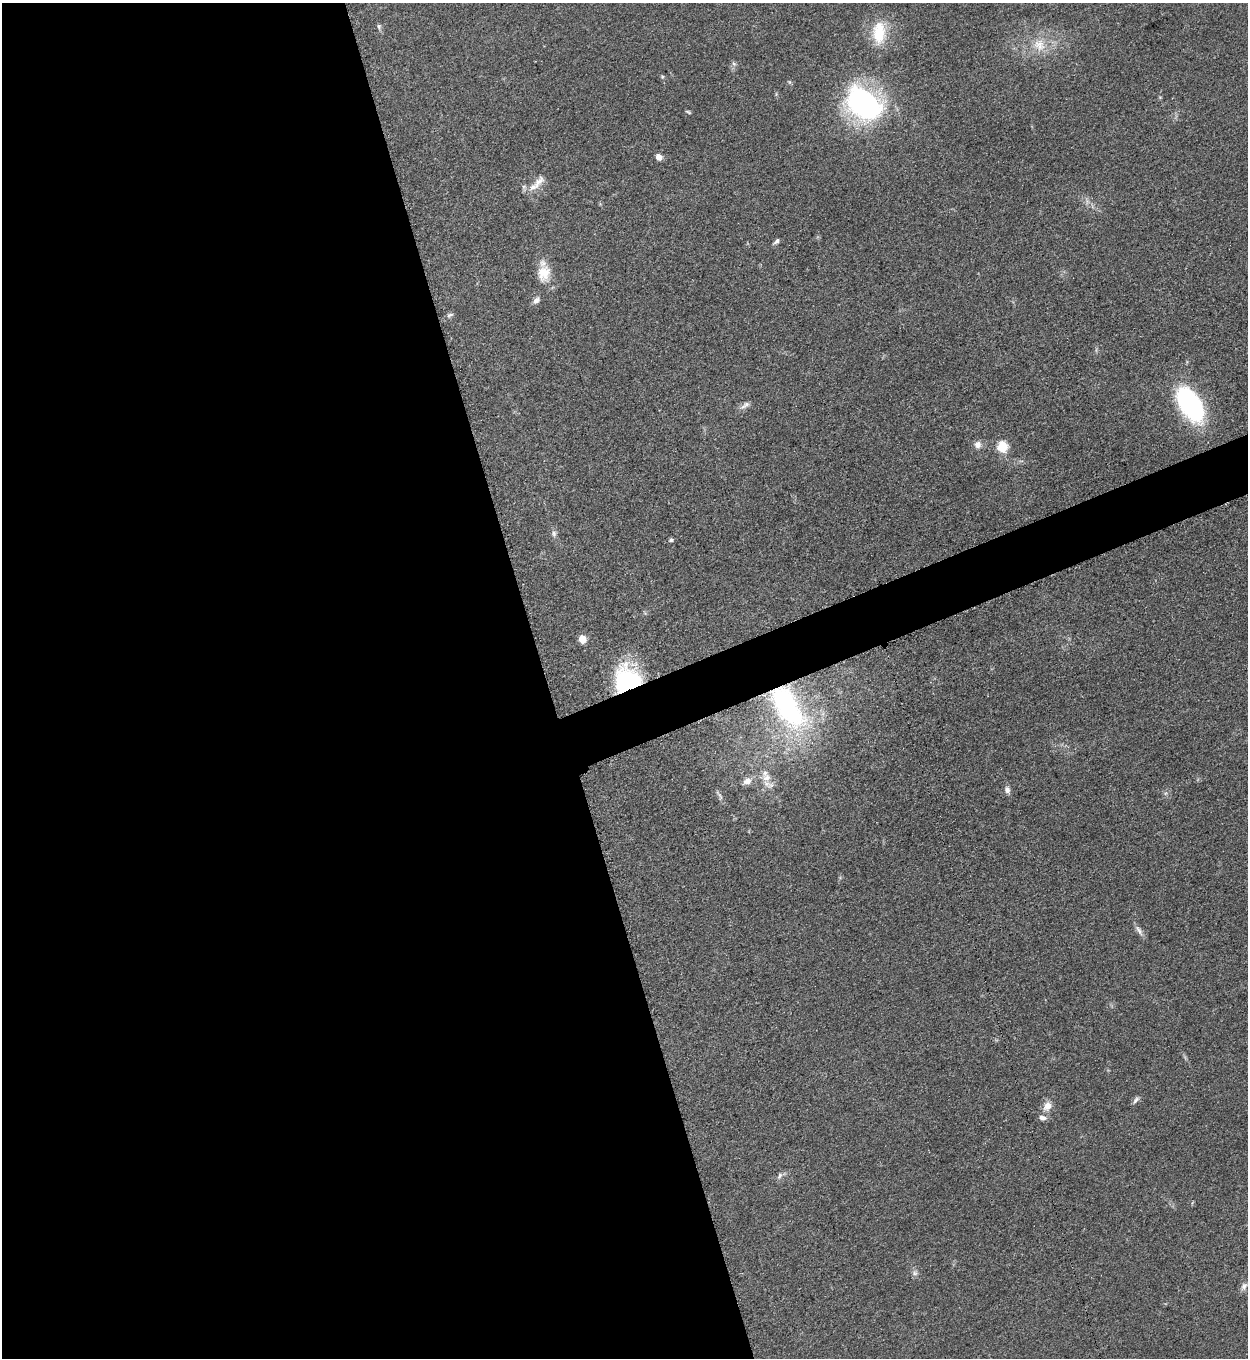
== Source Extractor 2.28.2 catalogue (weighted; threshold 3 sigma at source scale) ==
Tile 9 of 4 x 4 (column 1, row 3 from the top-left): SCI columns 286-1531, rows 1366-2721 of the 5427 x 5440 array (HDU 1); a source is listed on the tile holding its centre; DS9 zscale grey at full resolution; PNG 1250 x 1360 px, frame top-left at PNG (2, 3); no overlay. Shown black and unused: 46% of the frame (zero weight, under 3 of 5 exposures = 1% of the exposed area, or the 3 px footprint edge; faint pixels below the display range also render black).
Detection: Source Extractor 2.28.2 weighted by HDU 2 'WHT'; one run over the whole footprint, this tile lists its part. Background 0.063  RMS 0.0057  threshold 0.0256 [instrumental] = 3 sigma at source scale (4.5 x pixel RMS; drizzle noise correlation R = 1.50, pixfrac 1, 0.05/0.05 arcsec/px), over >= 5 px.
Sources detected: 33; all 33 listed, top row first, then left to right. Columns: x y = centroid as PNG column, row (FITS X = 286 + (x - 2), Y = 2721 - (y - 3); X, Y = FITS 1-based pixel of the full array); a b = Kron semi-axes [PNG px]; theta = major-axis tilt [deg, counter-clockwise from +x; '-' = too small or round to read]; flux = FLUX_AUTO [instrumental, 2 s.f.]
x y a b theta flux
379 26 7 6 - 1.3
879 32 31 17 88 20
1039 45 19 16 -55 12
734 64 6 4 -71 1.1
662 77 5 5 - 0.74
863 103 40 27 -36 120
688 112 8 3 -32 0.74
659 157 6 6 - 4.1
538 182 23 10 51 6.7
777 241 9 5 40 1.6
544 273 22 17 84 11
536 300 9 6 40 2.4
450 315 9 5 19 1.5
1190 404 37 19 -58 91
745 405 16 6 34 2.6
978 445 10 9 - 3.3
1002 446 6 6 - 38
554 533 10 6 -78 2
671 540 6 5 - 1.1
582 639 5 5 - 13
627 682 19 19 - 97
787 707 64 30 -57 100
766 778 15 11 -5 6.6
747 781 11 9 43 4.3
1007 790 9 7 -78 2.4
719 794 16 3 -49 1.5
1139 930 17 5 -55 2.7
1136 1100 11 5 46 1.7
1047 1106 12 10 56 5.1
1042 1118 9 7 -16 2.4
780 1176 10 5 66 1.7
915 1273 8 6 15 1.7
1244 1286 12 8 63 2.5
Overlapping masked pixels (flux is a lower limit): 2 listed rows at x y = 627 682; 787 707